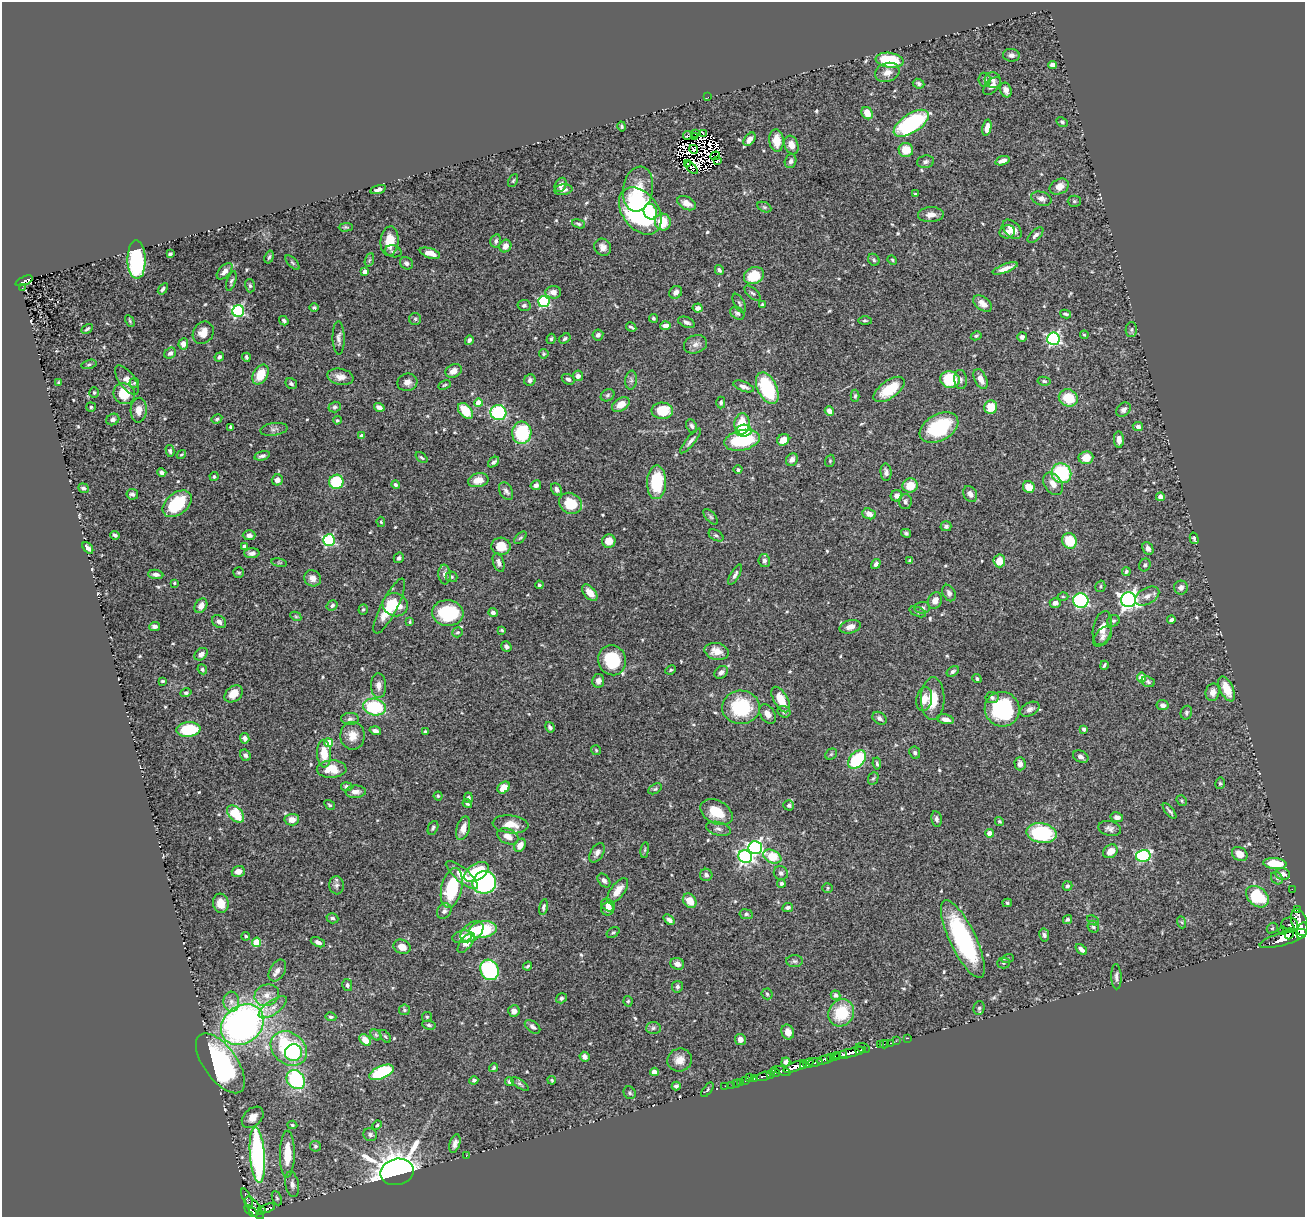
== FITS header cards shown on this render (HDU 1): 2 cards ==
NAXIS1  =                 1303
NAXIS2  =                 1215

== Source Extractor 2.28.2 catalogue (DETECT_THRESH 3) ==
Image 1303 x 1215 px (HDU 1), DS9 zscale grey, 1 PNG px = 1 image px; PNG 1307 x 1219 px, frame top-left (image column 1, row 1215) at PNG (2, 2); each listed source drawn as its Kron ellipse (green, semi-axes under 4 px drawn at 4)
Background 0.88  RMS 0.027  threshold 0.0803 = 3 sigma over >= 5 px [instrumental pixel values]
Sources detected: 604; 11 with non-positive FLUX_AUTO (blend fragments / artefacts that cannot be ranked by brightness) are neither listed nor drawn; of the other 593, the 500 brightest by FLUX_AUTO listed and drawn (93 fainter detections omitted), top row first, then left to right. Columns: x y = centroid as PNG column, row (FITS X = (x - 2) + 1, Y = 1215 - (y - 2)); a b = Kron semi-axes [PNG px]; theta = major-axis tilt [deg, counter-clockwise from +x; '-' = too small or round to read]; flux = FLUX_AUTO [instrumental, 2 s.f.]
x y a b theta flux
1011 55 8 6 -5 7.2
890 60 14 7 -8 110
1052 65 4 4 - 10
887 72 13 9 21 14
985 80 7 6 - 4.7
993 80 8 7 - 7
919 84 6 4 -24 4.6
992 86 11 6 48 10
1006 90 7 5 -71 9.3
708 97 3 2 - 40
867 113 6 5 - 28
1062 122 6 4 -28 3.6
911 123 20 9 33 220
622 126 5 4 - 2.8
987 128 8 4 78 11
695 133 3 2 - 2.8
703 133 2 2 - 2.5
687 135 4 3 - 2.5
695 136 3 2 - 2.6
749 139 7 5 53 12
776 141 11 7 -85 31
791 145 9 7 -70 17
694 149 4 2 - 3.3
906 150 7 7 - 28
715 156 5 2 - 3.3
717 161 3 2 - 4.9
791 161 7 5 72 6.5
1002 161 7 4 18 12
926 162 9 6 9 4.9
688 163 3 2 - 3.8
692 168 7 3 -45 2.8
513 181 7 4 62 2.6
561 185 7 5 61 7.6
1059 187 10 7 26 16
378 189 8 4 16 6.6
638 189 22 15 81 51
563 190 9 5 8 8.8
916 194 4 3 - 2.8
1041 199 10 6 -17 9.8
1074 201 6 5 - 2.9
687 203 10 6 -26 16
764 207 7 4 -25 3.3
640 211 26 18 -53 330
650 212 8 6 -68 40
931 215 13 7 2 14
663 222 8 8 - 47
578 224 7 4 -18 3.2
346 227 7 4 1 2.9
1012 229 11 7 -47 24
1007 232 8 6 14 13
1035 235 10 5 44 6
389 241 15 9 85 30
496 241 6 5 - 4.7
505 246 6 5 - 11
603 247 9 8 - 10
393 251 8 6 -15 3.9
430 253 10 5 -17 19
170 254 4 3 - 3.2
269 257 7 4 73 3.1
137 260 19 9 -89 190
369 260 7 4 70 3
874 260 6 5 - 3.6
892 260 5 4 - 2.3
293 263 9 4 -45 2.8
406 263 7 6 - 5.6
1005 268 13 4 20 12
719 270 5 3 - 4.6
225 271 10 5 47 9.4
365 272 4 4 - 16
754 275 10 8 27 51
24 281 9 3 24 63
231 281 10 4 72 4.4
250 286 6 5 - 3.2
22 288 3 2 - 2.8
163 289 6 4 55 3.8
553 292 8 6 3 12
676 292 7 6 - 9
752 293 10 5 -41 3.9
544 302 5 5 - 200
739 303 10 5 -60 3.7
982 304 10 6 -37 11
524 305 6 5 - 4.1
762 305 4 3 - 2.7
314 307 5 4 - 3.3
698 308 5 4 - 8.2
238 311 6 6 - 270
737 313 8 5 -36 5.3
1066 314 5 3 - 3.3
653 318 4 4 - 3.2
415 319 6 6 - 3.8
130 321 6 4 -61 2.5
284 321 5 4 - 3.9
865 321 7 3 0 2.6
686 322 9 5 -22 6
666 326 5 4 - 11
631 327 5 3 - 3.5
87 329 6 3 31 3
1131 330 7 5 89 3.4
203 333 12 10 56 21
598 335 5 5 - 6.1
1084 335 4 3 - 2.3
976 336 5 4 - 2.4
1022 337 5 4 - 4.6
339 338 17 6 -89 8.2
551 339 5 4 - 3.3
565 339 6 4 34 3.4
1053 339 6 6 - 320
469 340 5 3 - 5.7
183 344 6 5 - 12
695 344 12 9 18 9.7
170 353 6 5 - 7.2
544 354 5 4 - 2.5
219 357 5 4 - 4.2
246 357 4 3 - 3.4
89 364 7 4 14 2.9
454 371 8 6 28 14
261 375 11 7 60 41
578 376 5 5 - 6.9
340 377 13 8 -11 13
568 379 7 5 -28 5
961 379 9 6 -84 5.3
981 379 11 6 -65 15
127 380 17 8 -54 16
530 380 6 5 - 6
631 380 9 6 83 5.4
950 380 10 8 -10 76
1044 381 6 4 -9 3.3
59 382 4 4 - 2.7
407 382 10 8 16 11
134 383 5 4 - 2.4
291 384 6 5 - 4.4
444 385 6 4 27 2.4
744 386 11 5 -20 7.9
767 388 17 9 -64 130
889 389 18 8 35 50
94 392 5 5 - 2.5
124 394 11 10 - 51
608 395 7 5 33 3.6
855 396 6 4 87 3.6
1068 398 10 8 -24 49
721 402 6 4 89 3.5
478 403 4 4 - 23
621 405 9 6 31 20
91 407 5 5 - 2.9
335 407 6 5 - 3.6
379 407 5 4 - 8.1
991 407 7 6 - 37
139 410 12 8 88 15
1124 410 8 6 43 6.9
465 411 9 6 -50 45
662 411 11 8 -2 50
829 411 5 4 - 13
498 413 8 7 - 150
113 419 7 5 29 5.9
217 419 5 4 - 3.5
337 420 4 4 - 2.6
742 424 11 7 87 49
692 426 7 5 -64 4.8
231 427 4 3 - 3.8
1138 427 5 4 - 6.5
939 428 21 13 29 110
274 429 14 6 7 6.9
744 431 8 6 5 24
522 433 11 9 88 110
362 436 4 4 - 11
1119 439 8 5 -87 13
742 440 18 10 13 130
783 440 6 5 - 22
690 441 15 4 51 7.1
170 451 6 4 -76 3.2
181 454 5 3 - 2.3
262 456 8 4 13 5
421 458 7 3 -40 2.7
1086 458 7 6 - 23
792 460 6 5 - 7.8
830 461 6 4 71 2.5
494 462 6 4 40 4.6
738 470 4 4 - 4
886 472 9 5 -86 7.6
162 473 4 3 - 6.2
1061 473 10 9 - 130
214 477 4 4 - 3.3
277 480 5 5 - 10
478 480 10 7 12 19
336 482 7 7 - 120
656 482 17 9 89 82
1053 484 12 8 -55 15
395 485 4 4 - 3.5
536 485 5 5 - 6.8
910 485 8 7 - 29
1029 487 6 5 - 21
84 488 6 4 -21 5.3
556 489 6 5 - 6.4
506 491 9 6 -59 5.7
132 494 6 5 - 4.8
970 494 8 6 -59 7.1
896 496 6 5 - 9.1
1160 497 4 4 - 8.8
905 502 7 6 - 5
570 503 12 10 -32 50
177 504 16 10 39 88
869 514 7 5 -21 12
711 517 9 5 -49 3.6
381 522 5 4 - 2.4
946 526 5 5 - 5.3
906 533 5 3 - 3.5
115 535 4 3 - 3.6
249 535 6 5 - 8.6
716 535 8 5 -30 4.1
520 538 7 4 44 2.4
1194 538 6 3 -74 4.1
329 540 6 5 - 220
609 541 7 6 - 22
1069 541 8 7 - 67
244 546 4 3 - 4.6
501 546 9 8 - 31
88 548 6 4 -49 6.5
1148 548 7 5 -64 9.3
252 553 7 5 1 7.5
399 558 5 5 - 3.6
764 560 6 5 - 7.1
910 560 4 3 - 2.8
999 561 6 6 - 25
279 563 8 4 -9 2.4
499 563 9 5 -71 7.4
876 564 5 4 - 5.3
1145 565 6 5 - 4.2
239 572 5 5 - 3.1
1126 572 4 4 - 3.7
156 574 7 4 -6 8.2
445 575 10 6 -85 6.4
735 575 11 4 62 6
451 577 6 5 - 3
313 578 9 8 - 12
174 583 3 3 - 2.8
539 585 4 4 - 2.8
1100 586 6 5 - 2.9
1181 588 7 7 - 7.4
590 593 10 5 -50 17
949 593 9 6 -64 6.1
1147 596 13 8 30 12
1063 597 5 3 - 2.2
935 600 8 7 - 12
1081 600 8 7 - 290
1129 600 7 7 - 810
1055 603 5 5 - 7.9
332 605 6 4 34 4.1
395 605 13 11 -24 38
201 606 8 5 58 11
389 606 30 8 63 48
922 608 8 6 4 6.4
363 610 5 4 - 3.5
918 612 9 4 -21 4.3
448 613 15 13 -7 110
493 613 5 4 - 8.4
296 616 6 4 -29 2.4
1171 620 4 3 - 5.7
1113 621 6 5 - 4.3
219 622 7 6 - 8.5
410 622 4 3 - 2.4
155 627 5 4 - 7
850 627 11 6 14 12
1102 628 17 9 78 17
502 630 4 3 - 2.3
457 632 5 5 - 3.2
1102 637 12 7 49 7.8
506 647 5 4 - 6
717 651 12 8 -12 19
201 654 7 5 37 9.2
612 660 15 13 -68 78
1104 665 4 2 - 2.8
202 669 5 4 - 3.2
671 670 5 4 - 2.3
953 671 7 4 33 4.7
721 672 7 5 38 6.8
1141 677 5 4 - 21
977 679 5 4 - 3.6
163 681 4 3 - 2.4
598 681 7 6 - 9.3
1148 682 7 5 -22 4
378 686 12 7 -88 11
1227 689 13 6 -65 27
1213 692 9 7 76 12
186 693 5 4 - 4.2
234 694 10 7 39 21
992 697 6 5 - 4.4
781 699 14 7 -60 36
924 699 12 7 78 17
933 699 21 12 89 40
1162 705 6 5 - 5.4
374 707 11 8 -12 120
741 707 19 17 -2 120
1002 709 18 17 - 140
1030 709 10 6 28 7.7
784 712 6 5 - 4.8
1186 713 7 5 69 3.7
768 714 10 7 -56 12
879 718 8 5 -38 5.9
350 719 9 6 -2 5.3
945 719 9 4 -12 10
550 727 5 4 - 5
1084 729 4 3 - 4.7
188 730 12 7 4 81
375 731 6 4 -18 7.1
426 732 4 3 - 3.5
353 736 14 12 -89 21
245 738 5 4 - 7.3
328 743 4 4 - 51
596 750 5 5 - 2.3
915 753 6 5 - 4.3
324 754 14 7 -87 35
831 754 6 5 - 3
245 755 6 5 - 5.6
1081 757 8 5 -28 6.6
857 760 10 7 47 120
877 763 6 3 -83 3.1
1020 764 6 5 - 7.5
332 769 15 8 1 37
873 778 6 5 - 2.8
1220 783 6 4 78 2.8
347 787 5 4 - 5.4
504 788 7 5 40 25
655 789 7 4 30 3.1
356 792 10 6 1 10
438 796 4 4 - 2.7
468 798 5 4 - 4.2
1182 800 6 4 -48 2.5
467 804 5 4 - 3.7
330 805 6 4 -32 2.4
789 805 5 5 - 4.5
1170 811 9 2 -51 4.1
716 812 17 11 -29 47
236 814 10 6 -45 64
1117 817 6 5 - 7.1
936 819 8 5 -79 5.2
292 820 7 5 4 17
999 821 5 4 - 3.1
511 824 18 9 -6 28
433 828 7 5 65 3.4
463 828 12 6 74 17
1110 828 11 7 -13 7.6
718 829 13 6 -14 7.7
990 833 4 4 - 16
1042 833 15 10 -11 140
508 836 11 7 -24 16
520 845 7 5 58 13
755 848 7 6 - 420
645 850 8 4 82 2.7
1110 851 8 6 39 18
597 853 11 6 58 8.1
1240 854 8 6 -35 21
1143 856 7 6 - 190
745 857 7 6 - 400
772 857 9 6 -24 48
1275 864 11 5 -5 48
238 871 6 5 - 14
476 872 14 8 34 77
781 873 7 6 - 6.3
1283 874 7 6 - 10
462 875 20 7 -40 37
706 875 6 6 - 7
1277 878 7 5 -49 3.4
604 881 8 5 -51 5.8
484 882 12 11 - 310
781 883 4 4 - 6.4
337 885 9 7 -82 6.3
1067 886 5 4 - 3.4
452 888 20 10 77 110
827 888 5 5 - 2.5
1292 889 2 2 - 5.5
618 891 15 7 53 21
1257 897 12 9 -40 100
690 901 8 6 -50 24
221 903 9 7 -79 23
1007 903 5 4 - 2.8
608 905 7 5 -43 9.1
543 907 8 4 78 3.8
788 907 5 4 - 4.1
607 909 6 6 - 9.2
1298 909 4 2 - 12
444 911 8 6 56 7.4
746 914 7 5 -8 4
332 918 6 5 - 4.8
1067 919 5 4 - 3.2
669 920 6 4 -41 5.7
1093 920 6 4 -28 2.9
1181 922 6 4 -69 2.5
1300 922 14 8 -70 1600
1290 925 8 8 - 260
1093 927 6 5 - 4.1
1272 928 6 5 - 3.2
483 930 14 8 9 110
1283 931 4 3 - 78
1302 931 8 5 73 800
472 932 13 8 40 27
613 932 7 4 35 2.9
1289 934 5 3 - 280
1044 935 7 5 -79 4.5
246 936 4 4 - 3.7
462 937 10 6 12 13
963 939 43 13 -64 250
1284 939 25 6 16 2000
257 942 4 4 - 62
318 942 7 4 -23 6.7
466 943 12 5 52 21
402 947 9 7 -23 17
1081 949 7 3 -39 6.9
1008 958 6 4 20 2.7
795 961 8 6 -2 4.6
1003 963 6 5 - 3.4
677 964 7 6 - 10
528 966 5 3 - 2.7
277 970 12 7 58 10
489 970 10 9 - 220
1116 977 13 5 -88 7
347 985 6 5 - 5
677 987 6 5 - 4.6
767 994 5 5 - 2.8
267 995 12 10 23 18
835 995 5 4 - 5
561 998 6 4 33 3.5
628 1001 5 4 - 2.6
231 1002 10 8 -87 11
273 1007 16 7 35 12
979 1008 7 5 74 4.4
404 1010 5 5 - 3.9
514 1011 6 5 - 10
841 1013 14 12 56 73
331 1017 6 4 -17 3.3
427 1017 5 5 - 2.4
242 1025 23 18 39 840
429 1025 7 4 -9 3.4
532 1027 9 5 -37 6.2
653 1028 7 6 - 4.4
788 1032 7 6 - 14
376 1035 6 4 -44 3.4
385 1036 7 4 -54 2.5
908 1038 2 2 - 9.1
740 1039 6 5 - 12
365 1040 7 5 -47 20
896 1041 3 2 - 8.7
890 1043 3 3 - 14
884 1044 4 2 - 16
880 1045 2 2 - 5.8
289 1048 20 15 -38 210
863 1048 7 4 -17 410
859 1051 4 3 - 340
293 1053 9 8 - 86
849 1053 17 3 15 740
844 1054 4 3 - 120
584 1057 5 4 - 7.1
830 1057 3 3 - 140
835 1057 5 3 - 81
680 1060 12 11 - 16
825 1060 8 3 13 300
786 1062 4 4 - 7.3
815 1062 7 3 6 260
220 1063 35 16 -54 340
808 1063 5 3 - 130
803 1066 3 2 - 120
795 1067 13 4 20 1600
494 1068 5 3 - 2.8
782 1071 9 3 -19 270
381 1072 13 6 24 140
654 1072 4 4 - 15
775 1072 5 3 - 430
770 1074 4 3 - 240
763 1076 7 3 13 81
750 1078 2 2 - 7.6
755 1078 3 3 - 94
296 1080 10 8 -50 170
474 1080 4 3 - 3.9
552 1080 4 3 - 2.7
509 1081 4 4 - 4.1
745 1081 4 3 - 42
741 1082 2 2 - 5
520 1084 10 4 -35 3.7
736 1084 3 2 - 6.7
732 1085 2 2 - 3.6
676 1086 4 4 - 4
725 1086 2 2 - 4
707 1090 8 4 53 2.6
630 1093 6 5 - 3.7
253 1117 12 8 44 15
292 1125 5 4 - 2.6
377 1125 5 4 - 2.7
370 1135 7 6 - 5.6
455 1144 9 5 73 8.1
315 1146 5 5 - 3.6
287 1154 23 7 90 47
257 1155 28 7 -85 380
466 1156 3 2 - 3.2
397 1172 17 13 12 2600
292 1184 13 7 -80 9.5
247 1198 11 3 -66 74
277 1198 7 4 -68 2.8
254 1208 13 6 -55 230
267 1208 8 3 20 120
251 1211 8 3 -43 400
262 1211 3 3 - 96
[93 fainter detections neither listed nor drawn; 11 non-positive-flux detections neither listed nor drawn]